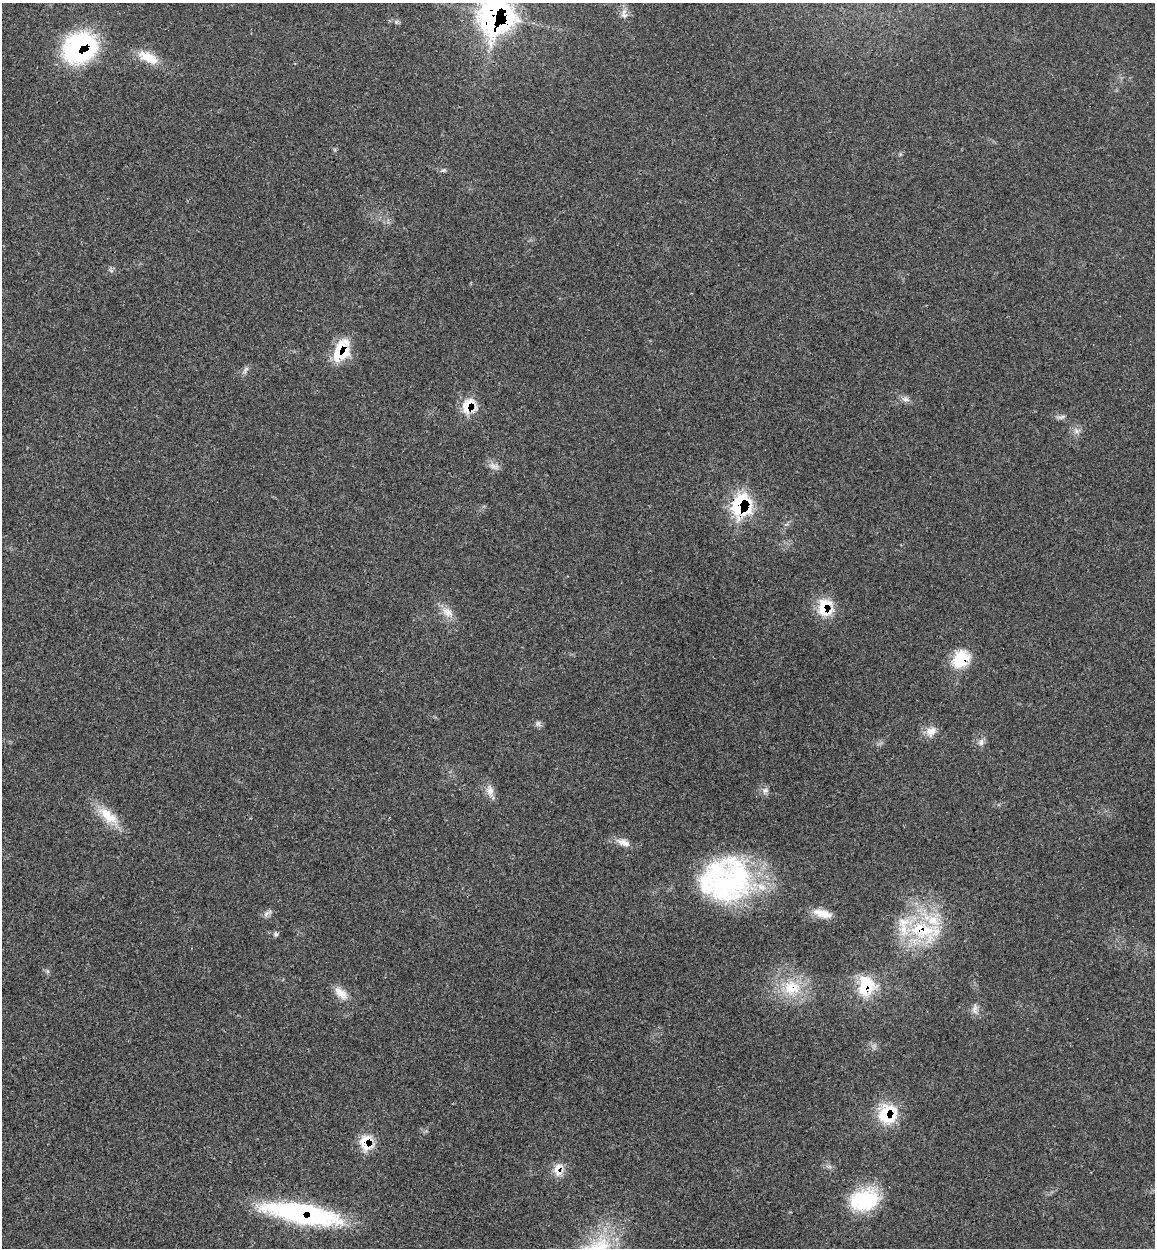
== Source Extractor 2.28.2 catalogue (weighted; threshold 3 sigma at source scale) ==
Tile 11 of 4 x 4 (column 3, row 3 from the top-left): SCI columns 2633-3785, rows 1337-2582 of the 5150 x 5164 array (HDU 1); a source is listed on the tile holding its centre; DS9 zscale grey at full resolution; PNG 1157 x 1250 px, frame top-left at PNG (2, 3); no overlay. Shown black and unused: <1% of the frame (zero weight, under 3 of 4 exposures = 8% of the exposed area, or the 3 px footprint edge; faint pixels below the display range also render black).
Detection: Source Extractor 2.28.2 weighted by HDU 2 'WHT'; one run over the whole footprint, this tile lists its part. Background 0.0213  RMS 0.0033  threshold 0.0149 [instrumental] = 3 sigma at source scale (4.5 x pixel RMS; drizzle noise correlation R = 1.50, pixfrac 1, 0.05/0.05 arcsec/px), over >= 5 px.
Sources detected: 43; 1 inside a brighter object's white glare — not listed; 4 inside a brighter listed object's ellipse — not listed separately; the other 38 listed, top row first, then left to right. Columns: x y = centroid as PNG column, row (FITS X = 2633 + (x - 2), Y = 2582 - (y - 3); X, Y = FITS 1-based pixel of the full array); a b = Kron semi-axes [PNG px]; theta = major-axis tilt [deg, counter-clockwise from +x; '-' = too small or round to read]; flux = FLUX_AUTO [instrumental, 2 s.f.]
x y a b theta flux
496 15 26 22 78 120
624 15 10 7 -5 1.4
396 22 6 6 - 0.63
80 48 32 26 36 45
148 57 27 11 -25 7
443 170 7 5 19 0.59
341 350 26 17 67 12
245 370 15 4 56 0.97
905 399 11 6 -13 1.4
469 406 18 16 45 7.5
1061 417 11 4 17 0.92
1076 431 8 5 -60 1.1
494 466 15 7 -16 1.8
741 505 21 18 76 28
825 607 22 19 -89 9.5
447 612 18 11 -38 3.6
961 659 25 19 51 9.9
538 723 10 4 51 0.74
931 731 15 12 48 3.1
981 742 11 6 83 1.3
765 790 8 8 - 1.2
490 791 15 9 -83 2.6
108 816 34 14 -41 8
623 843 19 9 -20 2.8
731 883 59 52 33 52
823 913 25 9 -16 4.4
266 914 10 4 56 0.92
924 931 52 27 -13 26
276 934 8 5 -50 0.65
866 986 28 24 85 13
792 988 26 21 8 13
341 993 22 10 -43 3.7
974 1009 14 6 77 1.6
888 1114 24 22 68 14
366 1142 20 16 -89 7.2
557 1168 18 8 37 3
864 1200 35 24 17 20
302 1213 76 19 -10 57
Overlapping masked pixels (flux is a lower limit): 14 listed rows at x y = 496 15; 80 48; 341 350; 469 406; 741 505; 825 607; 961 659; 924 931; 866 986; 792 988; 888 1114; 366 1142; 557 1168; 302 1213
Isophote crosses this tile's border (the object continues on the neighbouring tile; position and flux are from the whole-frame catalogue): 1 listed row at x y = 496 15